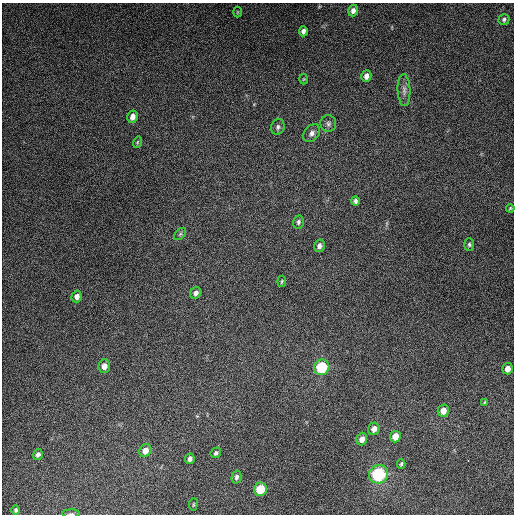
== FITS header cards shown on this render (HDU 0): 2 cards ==
NAXIS1  =                  512
NAXIS2  =                  512

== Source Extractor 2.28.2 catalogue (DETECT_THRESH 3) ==
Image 512 x 512 px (HDU 0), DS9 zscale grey, 1 PNG px = 1 image px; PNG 516 x 516 px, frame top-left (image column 1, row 512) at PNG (2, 3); each listed source drawn as its Kron ellipse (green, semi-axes under 4 px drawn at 4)
Background 5170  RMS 320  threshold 953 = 3 sigma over >= 5 px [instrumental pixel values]
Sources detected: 40; all 40 listed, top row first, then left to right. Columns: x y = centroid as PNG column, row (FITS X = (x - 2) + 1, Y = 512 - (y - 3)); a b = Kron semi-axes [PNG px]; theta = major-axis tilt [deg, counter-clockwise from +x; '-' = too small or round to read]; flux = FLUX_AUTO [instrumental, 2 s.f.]
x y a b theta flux
353 10 6 5 - 9.2e+04
237 12 5 3 - 1.8e+04
504 19 5 5 - 3.8e+04
303 31 5 4 - 7.5e+04
366 76 6 5 - 1.1e+05
304 79 5 3 - 1.7e+04
404 90 16 6 -87 1.2e+05
132 117 6 5 - 1.3e+05
328 124 8 8 - 6.8e+04
278 127 8 6 69 5.5e+04
312 133 10 7 49 8.5e+04
137 142 6 3 71 2.4e+04
355 201 5 4 - 5.1e+04
510 208 4 3 - 2.3e+04
298 222 6 5 - 4.7e+04
180 234 7 4 45 4.0e+04
469 244 6 5 - 3.9e+04
319 246 6 5 - 7.5e+04
282 281 6 3 83 2.7e+04
196 293 6 5 - 8.2e+04
77 297 6 5 - 9.5e+04
104 366 7 5 88 1.4e+05
322 367 8 7 - 1.0e+06
508 369 6 5 - 1.4e+05
485 402 4 3 - 1.9e+04
443 411 6 5 - 1.8e+05
374 429 6 5 - 1.2e+05
395 437 6 5 - 2.2e+05
362 439 6 5 - 1.2e+05
145 451 7 6 - 1.7e+05
216 453 5 5 - 4.9e+04
38 454 5 5 - 6.8e+04
190 459 5 4 - 6.7e+04
401 464 4 3 - 3.4e+04
379 474 10 9 - 1.6e+06
236 477 6 5 - 5.7e+04
260 489 7 6 - 6.6e+05
193 504 6 3 82 2.1e+04
16 510 5 4 - 3.8e+04
71 514 8 3 0 3.7e+04
At the frame edge (FLAGS 8, measured only in part): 1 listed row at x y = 71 514